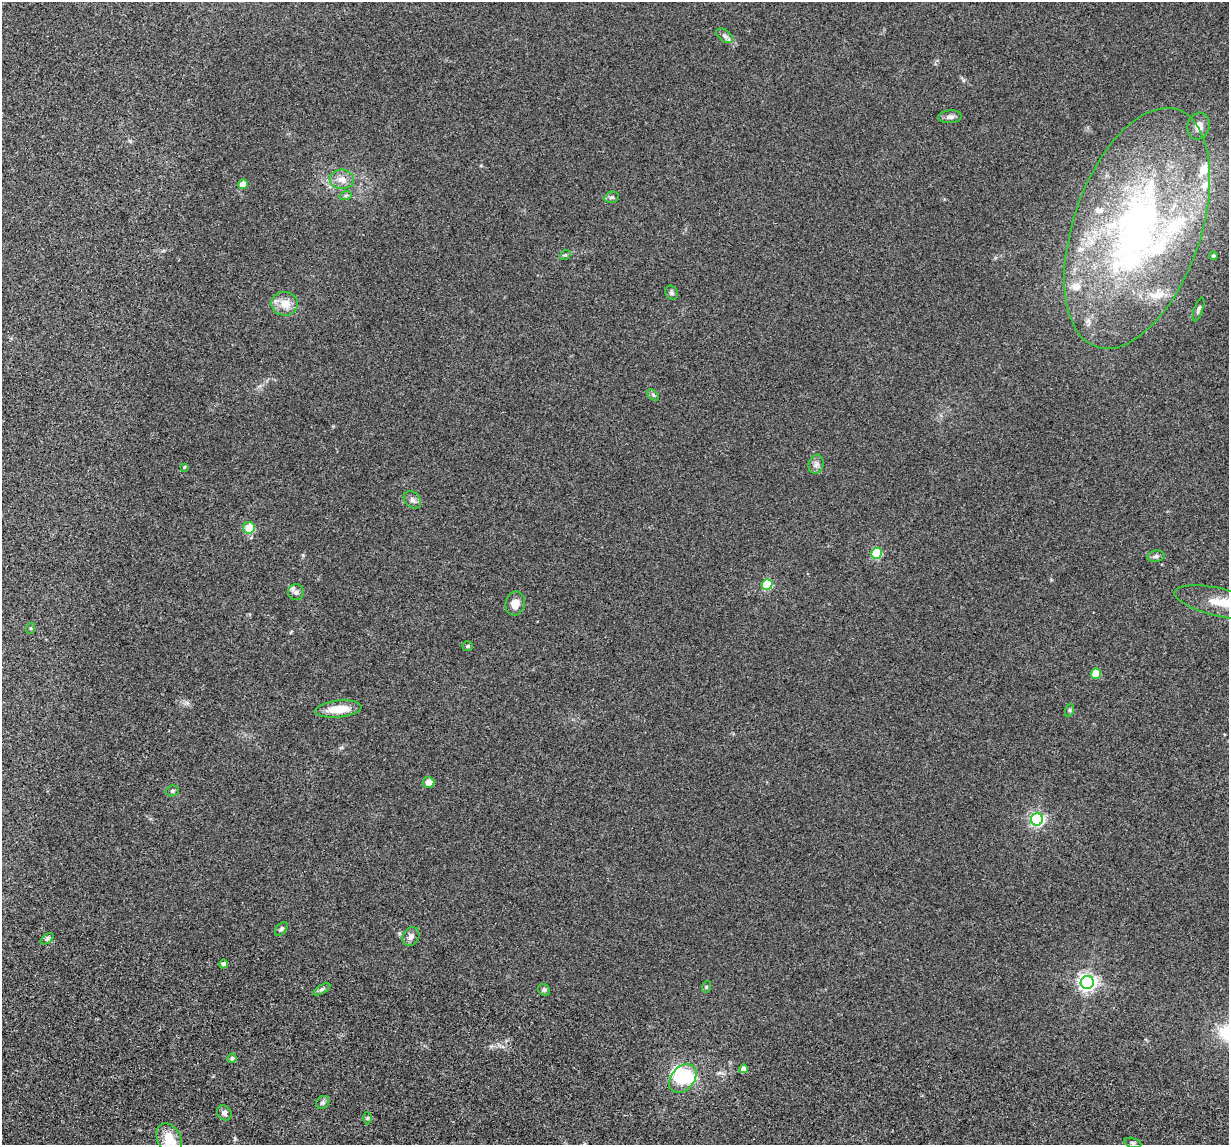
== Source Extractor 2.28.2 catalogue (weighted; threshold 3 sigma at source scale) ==
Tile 7 of 4 x 4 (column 3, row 2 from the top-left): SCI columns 2486-3712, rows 2523-3665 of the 4974 x 5163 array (HDU 1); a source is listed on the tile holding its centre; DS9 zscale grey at full resolution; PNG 1231 x 1147 px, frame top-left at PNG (2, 2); each listed source drawn as its Kron ellipse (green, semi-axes under 4 px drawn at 4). Shown black and unused: <1% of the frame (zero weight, under 3 of 5 exposures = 6% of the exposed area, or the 3 px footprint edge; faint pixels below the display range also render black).
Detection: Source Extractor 2.28.2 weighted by HDU 2 'WHT'; one run over the whole footprint, this tile lists its part. Background 0.0377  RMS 0.0053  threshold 0.0237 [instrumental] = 3 sigma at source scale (4.5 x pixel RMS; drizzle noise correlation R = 1.50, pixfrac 1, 0.05/0.05 arcsec/px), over >= 5 px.
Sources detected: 61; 3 inside a brighter object's white glare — neither listed nor drawn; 10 inside a brighter listed object's ellipse — not listed separately; the other 48 listed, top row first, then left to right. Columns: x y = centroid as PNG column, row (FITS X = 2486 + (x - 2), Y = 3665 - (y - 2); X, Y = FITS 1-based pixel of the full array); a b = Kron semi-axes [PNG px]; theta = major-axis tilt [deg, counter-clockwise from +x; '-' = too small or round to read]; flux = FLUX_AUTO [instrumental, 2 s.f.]
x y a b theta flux
725 36 9 5 -37 1.4
950 117 12 6 4 2.2
1198 126 13 11 74 5
342 179 12 9 -3 4.2
243 184 5 4 - 8.2
346 195 6 4 18 0.87
612 197 7 5 13 1
1137 228 125 63 71 220
565 255 6 4 41 0.69
1213 256 4 4 - 1
671 293 7 6 - 1.1
285 304 13 12 - 6.4
1198 309 12 4 70 1.3
653 395 7 4 -46 0.85
816 464 9 7 73 2
184 467 4 3 - 0.54
412 500 10 7 -44 2
249 528 6 5 - 10
876 553 5 5 - 40
1156 556 8 5 11 1.4
767 584 5 5 - 38
296 592 8 8 - 1.7
1220 602 47 14 -13 15
515 603 12 9 77 4.8
31 628 5 3 - 0.54
468 646 5 5 - 1.1
1096 674 5 5 - 17
338 709 23 8 6 9.6
1070 710 7 4 71 0.79
428 782 6 5 - 4
172 791 7 5 17 0.9
1037 819 6 6 - 110
281 929 8 5 50 1.1
411 936 10 8 59 2.2
47 939 7 4 36 0.86
223 964 4 4 - 1.7
1087 982 6 6 - 210
706 987 6 3 72 0.56
322 989 10 4 30 1.2
544 990 6 5 - 1
232 1058 5 4 - 1.4
743 1069 4 4 - 3.3
683 1078 16 11 51 12
323 1102 7 6 - 1.2
224 1113 8 6 -47 1.7
367 1118 6 4 89 0.76
169 1139 16 11 -63 10
1133 1143 8 5 -13 0.96
Isophote crosses this tile's border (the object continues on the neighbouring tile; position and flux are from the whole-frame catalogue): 2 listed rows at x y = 1220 602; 169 1139